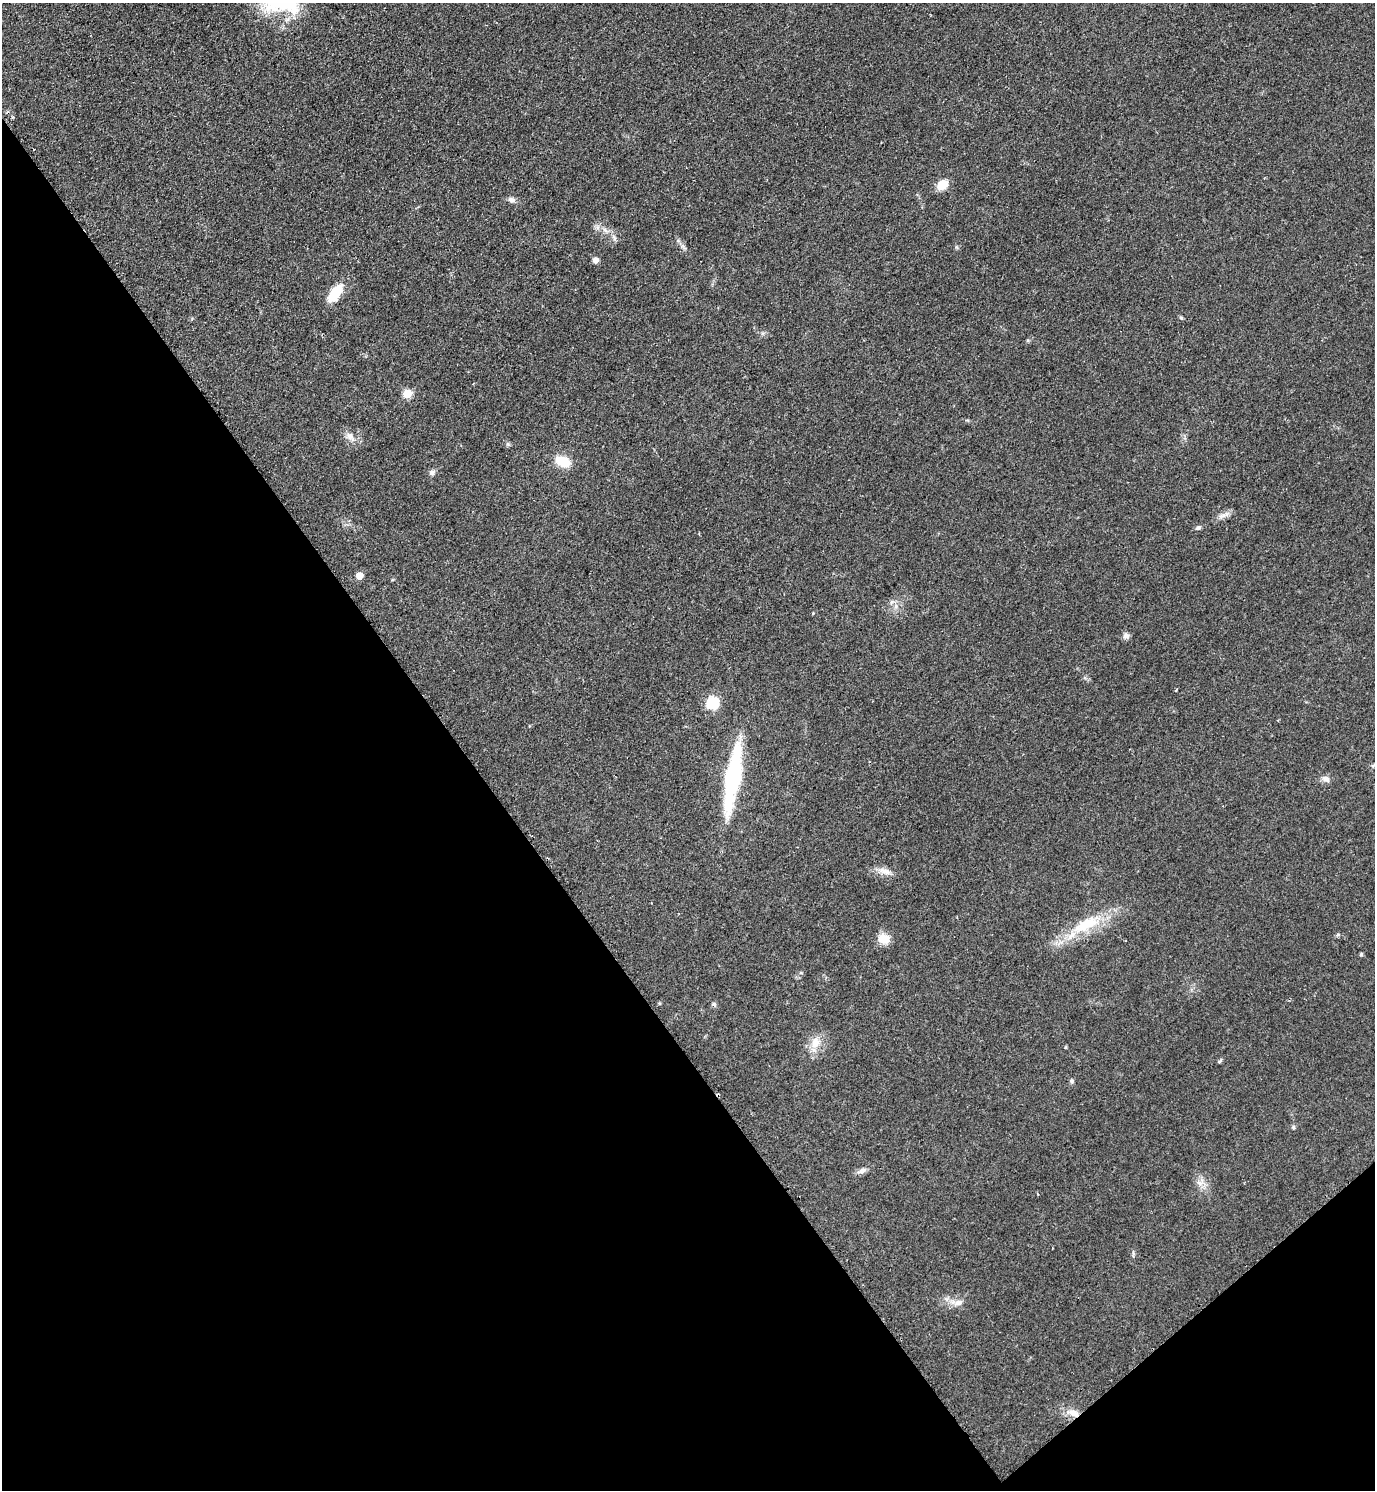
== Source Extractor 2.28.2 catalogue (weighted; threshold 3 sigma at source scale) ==
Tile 14 of 4 x 4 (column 2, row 4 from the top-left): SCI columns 1686-3058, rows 7-1494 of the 5971 x 5974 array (HDU 1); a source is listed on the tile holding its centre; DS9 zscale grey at full resolution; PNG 1377 x 1492 px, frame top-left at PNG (2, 3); no overlay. Shown black and unused: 37% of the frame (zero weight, under 2 of 3 exposures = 1% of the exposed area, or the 3 px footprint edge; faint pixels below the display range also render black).
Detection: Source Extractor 2.28.2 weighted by HDU 2 'WHT'; one run over the whole footprint, this tile lists its part. Background 0.0798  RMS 0.0076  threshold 0.034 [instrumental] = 3 sigma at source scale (4.5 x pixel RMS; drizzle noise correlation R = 1.50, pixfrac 1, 0.05/0.05 arcsec/px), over >= 5 px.
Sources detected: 38; all 38 listed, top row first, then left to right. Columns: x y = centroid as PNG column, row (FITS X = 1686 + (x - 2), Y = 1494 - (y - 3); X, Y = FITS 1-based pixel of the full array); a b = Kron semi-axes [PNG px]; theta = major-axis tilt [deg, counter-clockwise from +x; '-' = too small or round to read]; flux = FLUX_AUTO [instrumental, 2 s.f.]
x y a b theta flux
942 185 9 7 39 16
511 200 10 7 -16 3.1
605 230 10 5 -36 2.9
614 238 9 5 -58 2.3
595 260 6 5 - 4.3
335 293 19 9 53 25
1181 318 6 5 - 1
407 394 5 5 - 26
350 436 13 9 -44 5.6
508 444 7 4 -45 1.3
563 461 14 9 -21 20
432 472 8 6 25 2.5
1223 515 13 5 32 3.8
1198 528 8 5 27 1.7
359 576 5 5 - 9.3
892 602 7 5 31 1.9
813 613 4 3 - 0.61
1126 636 9 8 - 2.9
1176 690 5 3 - 0.74
712 703 6 6 - 81
732 778 61 12 81 100
1326 779 10 7 -28 3.8
885 871 20 7 -17 6
1086 924 47 16 27 36
884 939 15 12 -9 9.2
1361 954 5 5 - 0.95
659 1003 5 3 - 0.77
714 1004 7 6 - 1.7
815 1043 17 12 73 10
1065 1047 5 3 - 0.76
1220 1061 7 4 45 1
1072 1081 7 5 -80 1.4
718 1095 3 3 - 2.2
1293 1127 6 4 71 1.2
862 1171 15 6 21 3.4
1200 1183 10 7 -16 4.1
958 1303 14 8 10 5.3
1073 1413 16 8 -17 7.9
Overlapping masked pixels (flux is a lower limit): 2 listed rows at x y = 718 1095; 1073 1413
Unlisted compact peaks at least as high as the median listed source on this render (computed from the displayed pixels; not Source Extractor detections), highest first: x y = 1338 934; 956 247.